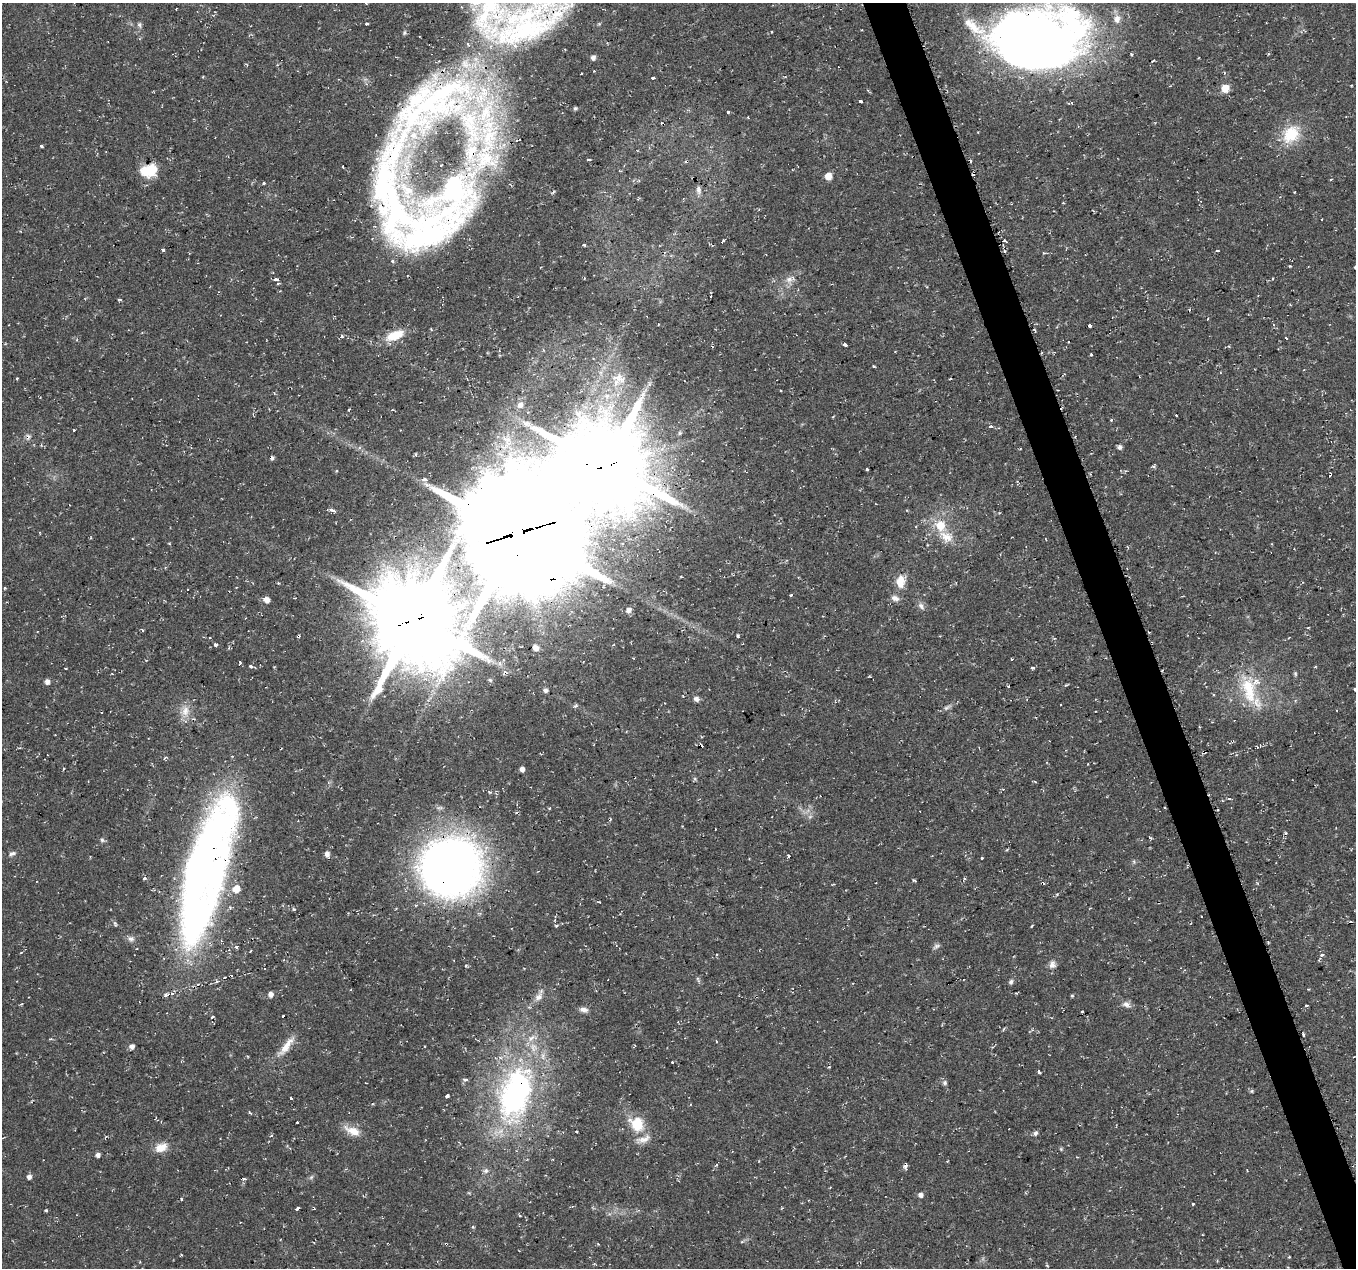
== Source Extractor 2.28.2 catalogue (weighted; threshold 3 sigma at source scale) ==
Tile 6 of 4 x 4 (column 2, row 2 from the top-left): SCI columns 1355-2708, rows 2597-3862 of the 5424 x 5249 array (HDU 1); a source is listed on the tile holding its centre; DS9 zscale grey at full resolution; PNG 1358 x 1270 px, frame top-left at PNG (2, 3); no overlay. Shown black and unused: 3% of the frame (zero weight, under 2 of 3 exposures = <1% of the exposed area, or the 3 px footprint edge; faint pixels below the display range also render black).
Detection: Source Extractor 2.28.2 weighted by HDU 2 'WHT'; one run over the whole footprint, this tile lists its part. Background 0.0355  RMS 0.004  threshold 0.0181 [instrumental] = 3 sigma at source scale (4.5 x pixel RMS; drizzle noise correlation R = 1.50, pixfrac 1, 0.0396/0.0396 arcsec/px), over >= 5 px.
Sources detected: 222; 4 inside a brighter object's white glare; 24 cosmic-ray / hot-pixel residue — not listed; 24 inside a brighter listed object's ellipse — not listed separately; the other 170 listed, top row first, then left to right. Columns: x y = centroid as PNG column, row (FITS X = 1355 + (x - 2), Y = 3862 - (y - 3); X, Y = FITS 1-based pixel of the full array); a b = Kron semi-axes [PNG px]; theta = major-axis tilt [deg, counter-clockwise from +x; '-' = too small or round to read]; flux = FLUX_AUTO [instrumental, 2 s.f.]
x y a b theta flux
367 23 3 3 - 1.3
139 25 8 5 -79 0.97
529 30 113 31 21 62
772 32 3 2 - 0.33
404 33 7 5 83 0.75
1041 45 85 60 0 380
593 58 5 5 - 1.5
1153 61 4 2 - 0.48
581 74 3 3 - 0.84
653 78 4 3 - 2.8
1225 88 7 6 - 5.9
860 101 3 3 - 1.6
1071 103 5 3 - 1
442 107 47 28 16 40
575 108 6 5 - 0.6
728 112 3 3 - 1.5
1291 134 23 19 53 14
413 135 5 5 - 2.3
489 137 28 17 74 18
517 141 3 3 - 0.65
41 146 3 3 - 2.6
470 152 13 10 -73 4.1
149 170 20 14 16 9.6
828 176 6 6 - 4.7
1331 179 3 2 - 0.48
264 183 3 3 - 0.95
698 190 11 6 -83 1.6
426 233 94 47 28 100
723 241 3 3 - 10
1005 241 6 3 -35 0.66
583 245 3 3 - 1.3
163 249 3 3 - 1.1
1218 251 4 2 - 0.61
1290 266 3 3 - 0.31
1355 267 5 3 - 0.35
584 278 3 2 - 0.45
789 279 10 8 75 2.4
276 280 4 3 - 6.3
711 296 3 2 - 0.32
1089 326 4 3 - 7
395 335 21 10 22 9.3
342 336 3 3 - 1.5
1286 338 3 2 - 1
845 345 4 3 - 6.1
1091 354 3 3 - 1.3
874 366 3 2 - 0.44
17 378 3 2 - 0.57
619 378 19 14 -23 6.9
950 379 3 2 - 0.29
780 391 3 3 - 0.95
520 405 7 6 - 2.2
349 410 3 3 - 0.69
392 410 4 3 - 0.47
1111 420 3 3 - 0.55
991 426 3 3 - 9.2
74 430 3 3 - 0.65
1119 447 6 5 - 1
416 455 5 4 - 0.64
1154 466 5 4 - 0.63
867 469 3 2 - 0.45
1330 474 4 3 - 1.2
425 479 4 3 - 2.5
332 510 6 4 -17 1.2
940 526 13 12 - 7.9
517 533 38 32 -41 8900
927 545 4 3 - 0.32
900 582 15 11 80 5.4
5 588 4 3 - 0.37
791 595 3 2 - 1.1
895 598 11 7 -21 2
266 600 6 6 - 2.5
6 602 3 2 - 0.31
921 606 11 6 -55 1.5
628 610 7 6 - 1.8
413 620 28 25 -49 5000
142 630 4 3 - 0.52
738 636 3 3 - 0.84
209 637 3 3 - 0.6
215 645 3 3 - 2.1
613 645 4 2 - 0.34
536 648 7 6 - 1.6
1011 659 3 3 - 1.1
240 662 3 3 - 1.7
251 666 3 3 - 2.1
1315 666 4 3 - 0.41
65 668 3 3 - 0.75
1032 668 4 3 - 1.5
1295 674 5 5 - 0.54
490 680 5 4 - 0.51
47 682 5 5 - 2.2
1067 685 4 3 - 0.44
1355 689 3 3 - 1.3
545 690 5 5 - 1.1
1249 690 42 19 -79 19
683 696 3 3 - 0.38
696 699 7 6 - 1.4
947 707 11 4 36 1.2
185 711 17 11 84 4.8
1199 727 3 3 - 0.98
701 746 3 3 - 7.7
522 769 4 4 - 2
1228 798 4 2 - 0.52
550 808 4 3 - 0.33
772 817 3 2 - 0.38
610 819 5 3 - 0.47
1150 838 4 3 - 0.6
102 840 6 5 - 0.83
12 853 10 5 20 1.2
327 854 6 5 - 1.9
788 856 3 3 - 2.6
981 858 3 3 - 1.2
450 867 52 50 -6 290
201 871 94 44 66 240
145 878 4 3 - 0.85
964 878 4 4 - 0.49
915 880 4 3 - 0.59
294 909 5 4 - 0.48
1202 916 3 3 - 0.78
556 925 4 4 - 0.65
131 939 9 7 -2 1.5
221 941 4 4 - 0.51
936 946 10 5 33 1.1
236 947 5 5 - 0.72
21 953 4 2 - 0.39
1322 955 4 4 - 1.3
1052 964 12 9 71 2.1
1011 982 7 5 57 0.87
1308 989 3 2 - 0.4
270 994 7 6 - 1.6
166 995 6 4 6 1.3
539 996 20 8 62 3.4
1072 996 4 3 - 0.46
21 1004 5 3 - 0.35
1126 1004 11 7 -21 1.9
1306 1005 3 3 - 0.76
584 1010 11 6 -10 1.8
283 1016 3 3 - 4.5
212 1017 3 3 - 0.98
132 1046 5 5 - 1.8
286 1046 33 8 54 5.7
1039 1071 4 3 - 1.6
465 1079 5 4 - 0.85
945 1083 7 6 - 0.94
1252 1091 5 5 - 0.56
516 1094 77 41 74 96
447 1096 4 3 - 5.6
291 1098 3 3 - 1.3
297 1122 3 3 - 0.59
637 1124 22 18 -56 11
352 1131 23 10 -22 5.4
577 1131 3 3 - 2
1035 1133 7 6 - 1
271 1136 5 3 - 0.43
161 1147 16 10 20 4.8
1061 1149 5 4 - 0.52
98 1155 5 5 - 1.4
906 1167 7 5 67 1.1
486 1171 7 7 - 1.3
29 1177 6 5 - 1.4
311 1177 7 4 45 0.72
245 1179 5 5 - 0.65
920 1195 6 5 - 1.4
181 1199 3 3 - 0.43
1193 1204 3 3 - 1.1
297 1209 4 3 - 1.7
46 1210 5 3 - 0.48
473 1227 5 3 - 0.48
446 1244 3 3 - 1.1
1289 1257 3 3 - 0.52
1047 1265 5 3 - 0.35
Overlapping masked pixels (flux is a lower limit): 13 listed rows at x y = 529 30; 1041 45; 470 152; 149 170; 426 233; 1005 241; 1330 474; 517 533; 413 620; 701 746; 450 867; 516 1094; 446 1244
Isophote crosses this tile's border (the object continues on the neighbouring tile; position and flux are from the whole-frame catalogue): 3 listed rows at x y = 529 30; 1041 45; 1355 689